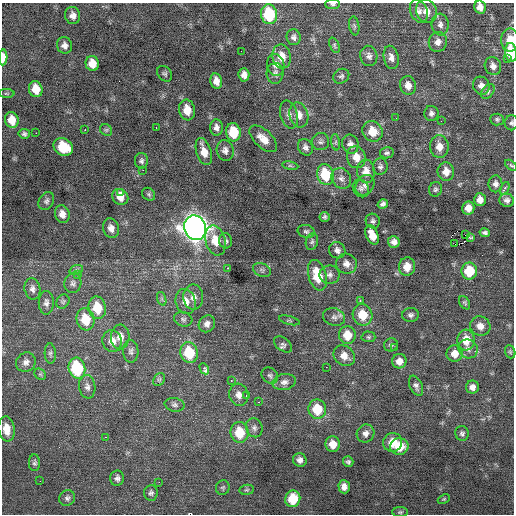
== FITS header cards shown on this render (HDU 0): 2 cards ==
NAXIS1  =                  512 / Axis length
NAXIS2  =                  512 / Axis length

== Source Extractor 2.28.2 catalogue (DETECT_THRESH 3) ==
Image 512 x 512 px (HDU 0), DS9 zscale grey, 1 PNG px = 1 image px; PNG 516 x 516 px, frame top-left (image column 1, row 512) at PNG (2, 3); each listed source drawn as its Kron ellipse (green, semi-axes under 4 px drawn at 4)
Background 0.0835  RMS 0.85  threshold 2.55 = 3 sigma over >= 5 px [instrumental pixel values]
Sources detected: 182; all 182 listed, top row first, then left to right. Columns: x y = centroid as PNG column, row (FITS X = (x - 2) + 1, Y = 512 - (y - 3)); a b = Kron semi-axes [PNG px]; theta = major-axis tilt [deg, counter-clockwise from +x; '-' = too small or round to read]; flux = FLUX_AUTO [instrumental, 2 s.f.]
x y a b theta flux
333 4 7 5 3 140
480 7 6 5 - 340
419 11 12 8 -69 300
426 11 12 10 -66 570
269 14 10 8 -80 3100
73 15 8 7 - 340
440 24 11 8 -84 290
354 26 9 5 -82 130
294 37 8 7 - 200
510 40 11 9 -89 780
438 42 10 9 - 340
64 45 8 7 - 290
334 45 8 4 -68 92
241 51 2 2 - 55
511 52 9 6 -83 1900
369 56 10 8 -77 260
3 57 8 4 87 810
282 57 12 9 -82 790
391 57 12 7 -78 330
507 59 2 2 - 370
92 63 7 6 - 740
276 65 11 8 -78 310
493 66 9 8 - 320
275 73 10 8 86 240
165 74 8 6 -48 130
244 75 7 5 -87 310
341 76 8 7 - 150
216 81 8 5 -78 410
408 85 9 8 - 410
481 86 9 8 - 390
36 89 8 6 -75 870
488 92 8 5 50 160
6 93 8 4 -1 78
187 110 10 8 -81 790
431 113 7 7 - 190
289 114 14 8 -75 330
299 115 12 9 -74 500
396 118 2 2 - 30
497 119 7 6 - 130
12 120 8 7 - 770
441 121 2 2 - 150
511 123 7 7 - 140
216 127 8 6 -87 240
156 128 3 2 - 150
85 130 2 2 - 350
106 130 6 5 - 97
372 131 11 9 -53 890
233 132 9 7 -82 1600
36 133 2 2 - 250
24 134 6 5 - 140
263 139 17 9 -44 680
320 142 9 8 - 190
336 142 8 4 -83 100
350 144 10 8 -72 280
63 147 10 8 -33 1800
305 147 8 7 - 230
439 147 11 9 -84 530
225 150 10 8 -79 290
204 152 14 7 -73 740
387 153 7 5 13 130
356 157 11 9 -75 610
141 161 8 6 88 150
511 165 7 4 -40 83
290 166 8 4 -8 120
380 167 8 7 - 170
143 170 2 2 - 320
366 171 12 9 -88 550
446 172 9 8 - 500
325 174 11 8 -75 2300
341 178 11 9 -53 290
495 184 8 7 - 250
365 185 11 8 54 270
361 188 9 7 -58 200
505 188 6 3 64 570
435 189 7 6 - 130
121 193 4 3 - 220
149 194 7 6 - 100
120 197 8 7 - 530
480 200 6 6 - 430
507 200 7 6 - 210
46 201 9 7 58 190
383 204 5 4 - 170
468 208 6 6 - 490
62 214 9 7 -72 400
324 217 5 5 - 120
373 221 7 7 - 150
111 228 10 8 -72 410
195 228 12 11 - 56000
306 231 8 6 -16 150
485 233 5 4 - 140
372 235 10 6 -67 710
465 235 2 2 - 510
471 238 4 2 - 58
215 240 15 10 -75 1100
226 241 7 6 - 160
312 242 8 6 74 130
394 242 6 5 - 270
455 244 2 2 - 34
337 250 8 7 - 250
346 264 10 10 - 400
407 267 9 8 - 630
228 268 3 2 - 290
76 270 7 4 18 110
262 270 9 6 -21 180
469 271 8 8 - 1700
78 274 4 3 - 110
317 275 16 8 -74 1700
329 275 10 9 - 290
73 283 10 8 79 210
32 289 11 8 -78 250
193 297 12 10 -87 420
162 299 7 4 -72 120
63 301 7 6 - 100
360 301 3 3 - 210
186 302 13 10 -75 560
46 303 12 7 -90 250
465 303 7 5 -58 100
97 308 11 8 -78 1400
363 315 11 10 - 1200
411 315 8 7 - 180
334 317 11 8 -15 290
85 319 11 8 -75 1400
183 319 9 7 -18 170
289 320 10 2 -15 79
207 324 9 7 52 270
480 326 10 9 - 480
347 335 9 8 - 1000
120 337 12 9 88 490
368 337 7 5 -2 110
466 340 10 8 -87 930
112 341 11 9 -79 620
283 344 10 6 -37 170
391 345 7 6 - 120
395 348 3 3 - 56
468 349 10 9 - 280
131 351 11 7 -88 210
510 352 7 5 -70 89
50 353 10 5 -87 140
189 353 10 8 -77 2100
455 354 8 8 - 560
344 356 11 9 -41 520
399 361 7 7 - 430
26 362 10 9 - 280
326 367 2 2 - 72
77 368 10 8 -77 3700
204 369 6 3 -62 500
40 374 6 5 - 100
270 376 9 7 -43 160
159 379 7 5 53 91
231 380 3 2 - 280
284 382 11 8 10 300
416 386 10 6 -66 210
87 387 12 8 -81 280
472 387 6 6 - 310
239 395 11 9 -74 420
246 395 3 3 - 67
258 402 3 3 - 88
175 405 10 6 -11 170
317 409 9 9 - 1800
254 428 10 8 -66 220
6 429 12 8 -81 740
239 432 10 9 - 1600
366 433 9 8 - 310
462 433 7 6 - 150
106 437 3 2 - 150
393 442 9 9 - 900
333 444 8 7 - 620
399 446 9 8 - 1100
300 460 7 6 - 260
348 462 5 5 - 120
34 463 8 5 89 140
117 478 7 6 - 200
40 481 2 2 - 130
159 482 3 2 - 79
344 487 6 5 - 290
223 488 7 6 - 110
247 490 7 5 7 100
151 493 8 6 86 160
67 498 8 7 - 180
293 499 8 7 - 1700
444 499 6 4 25 70
400 512 7 5 0 99
At the frame edge (FLAGS 8, measured only in part): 7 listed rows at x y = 333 4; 480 7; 510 40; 511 52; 3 57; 511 123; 511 165